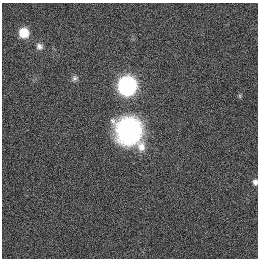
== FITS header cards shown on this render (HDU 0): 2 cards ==
NAXIS1  =                  256
NAXIS2  =                  256

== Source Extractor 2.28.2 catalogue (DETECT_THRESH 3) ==
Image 256 x 256 px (HDU 0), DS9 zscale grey, 1 PNG px = 1 image px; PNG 260 x 260 px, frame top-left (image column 1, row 256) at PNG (2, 3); no overlay
Background 1120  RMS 5.2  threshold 15.5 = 3 sigma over >= 5 px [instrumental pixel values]
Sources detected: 8; all 8 listed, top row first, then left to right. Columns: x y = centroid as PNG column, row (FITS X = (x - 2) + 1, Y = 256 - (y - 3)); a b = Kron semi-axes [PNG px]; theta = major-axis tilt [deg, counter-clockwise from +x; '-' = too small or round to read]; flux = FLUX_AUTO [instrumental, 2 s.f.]
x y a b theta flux
24 33 7 7 - 12000
39 46 8 7 - 1400
75 78 8 7 - 1000
127 85 9 9 - 170000
240 96 7 4 -89 510
129 131 29 26 -64 54000
141 147 13 11 -75 3600
255 182 7 6 - 1400
At the frame edge (FLAGS 8, measured only in part): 1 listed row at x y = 255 182